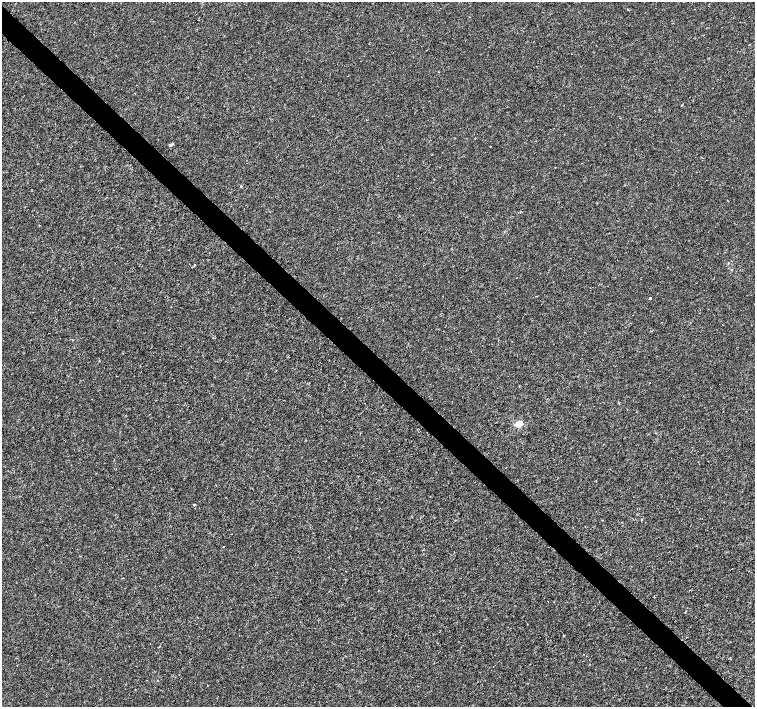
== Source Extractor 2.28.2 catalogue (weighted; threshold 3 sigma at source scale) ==
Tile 11 of 4 x 4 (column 3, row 3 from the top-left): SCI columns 3016-4521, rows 1632-3040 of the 6026 x 6016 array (HDU 1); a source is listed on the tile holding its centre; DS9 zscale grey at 2 x 2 block average (1 PNG px = mean of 2 x 2 image px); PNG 757 x 709 px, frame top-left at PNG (2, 2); no overlay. Shown black and unused: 4% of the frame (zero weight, under 3 of 4 exposures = <1% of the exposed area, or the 3 px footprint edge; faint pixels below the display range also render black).
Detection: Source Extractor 2.28.2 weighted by HDU 2 'WHT'; one run over the whole footprint, this tile lists its part. Background -4.64e-05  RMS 0.0017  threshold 0.00754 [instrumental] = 3 sigma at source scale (4.5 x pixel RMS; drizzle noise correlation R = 1.50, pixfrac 1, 0.0396/0.0396 arcsec/px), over >= 5 px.
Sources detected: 10; all 10 listed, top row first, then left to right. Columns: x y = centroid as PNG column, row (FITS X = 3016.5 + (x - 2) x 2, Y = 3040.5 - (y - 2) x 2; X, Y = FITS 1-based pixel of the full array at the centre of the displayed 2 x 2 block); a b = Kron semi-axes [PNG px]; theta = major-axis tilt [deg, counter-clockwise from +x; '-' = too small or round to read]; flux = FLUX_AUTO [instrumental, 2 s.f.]
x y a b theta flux
571 53 2 2 - 0.11
171 144 7 2 32 0.52
490 146 2 2 - 0.23
241 186 3 2 - 0.25
195 264 2 2 - 0.3
732 270 3 2 - 0.21
650 298 3 2 - 0.74
519 424 3 3 - 15
685 612 2 2 - 0.2
157 680 2 2 - 0.16
Diffuse or blended objects may show on this block-average render without a row.